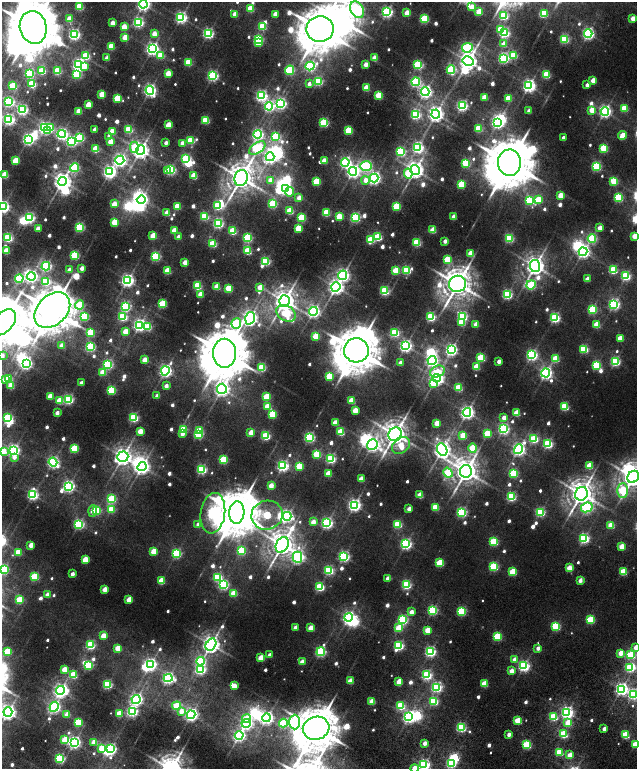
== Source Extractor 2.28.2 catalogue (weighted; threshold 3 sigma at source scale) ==
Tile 11 of 4 x 4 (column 3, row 3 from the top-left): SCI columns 2778-4047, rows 1761-3293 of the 5576 x 6577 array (HDU 1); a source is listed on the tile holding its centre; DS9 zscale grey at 2 x 2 block average (1 PNG px = mean of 2 x 2 image px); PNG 639 x 771 px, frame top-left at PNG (2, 2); each listed source drawn as its Kron ellipse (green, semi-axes under 4 px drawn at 4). Shown black and unused: <1% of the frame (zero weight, under 2 of 6 exposures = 9% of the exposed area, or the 3 px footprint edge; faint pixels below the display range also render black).
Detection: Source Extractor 2.28.2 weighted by HDU 2 'WHT'; one run over the whole footprint, this tile lists its part. Background 0.0104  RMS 0.0064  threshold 0.0261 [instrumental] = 3 sigma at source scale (4.09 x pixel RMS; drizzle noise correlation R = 1.36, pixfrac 0.8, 0.0396/0.0396 arcsec/px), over >= 5 px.
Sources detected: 805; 27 too faint to see at this stretch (2 x 2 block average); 44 inside a brighter object's white glare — neither listed nor drawn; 4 inside a brighter listed object's ellipse — not listed separately; of the other 730, all 500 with FLUX_AUTO >= 12.5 (the completeness limit of this list) listed and drawn (230 fainter detections not listed), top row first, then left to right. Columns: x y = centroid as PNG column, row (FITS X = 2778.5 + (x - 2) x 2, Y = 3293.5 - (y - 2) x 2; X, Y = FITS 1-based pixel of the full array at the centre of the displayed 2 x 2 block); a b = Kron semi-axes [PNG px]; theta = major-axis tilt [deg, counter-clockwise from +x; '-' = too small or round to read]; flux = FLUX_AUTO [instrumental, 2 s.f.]
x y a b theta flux
143 4 4 4 - 480
79 6 3 3 - 100
472 7 3 3 - 27
250 8 3 3 - 75
357 10 9 6 -59 370
387 12 4 4 - 320
479 12 3 3 - 65
407 13 3 3 - 41
235 14 3 3 - 35
275 14 3 3 - 26
544 14 4 3 - 63
504 16 4 4 - 160
181 17 4 4 - 370
69 19 3 3 - 42
424 19 3 3 - 140
633 19 3 2 - 26
138 22 4 4 - 240
113 23 3 3 - 29
262 26 3 3 - 110
33 27 16 13 -76 12000
124 27 3 3 - 44
320 29 13 13 - 7300
500 29 3 3 - 59
208 33 4 3 - 280
504 33 4 3 - 240
74 34 4 4 - 330
154 34 3 3 - 28
588 34 4 4 - 380
125 37 3 3 - 44
258 39 3 3 - 160
564 39 3 3 - 160
258 43 3 3 - 41
504 44 3 3 - 30
111 46 3 3 - 80
467 48 5 5 - 260
152 49 4 4 - 480
161 55 3 3 - 67
514 55 3 3 - 95
86 56 4 3 - 96
107 58 3 3 - 22
374 58 3 3 - 38
503 58 4 3 - 310
468 61 6 4 -31 1100
188 62 3 3 - 97
79 64 4 4 - 400
366 64 3 2 - 22
418 65 3 3 - 190
85 66 4 3 - 17
310 66 4 4 - 270
289 70 5 3 - 180
451 70 4 4 - 130
42 71 3 3 - 95
57 71 3 3 - 120
29 73 3 3 - 170
168 73 3 3 - 43
77 74 4 3 - 140
546 75 3 3 - 100
213 76 4 4 - 290
318 81 3 3 - 180
593 81 3 3 - 34
416 82 4 4 - 220
32 84 3 3 - 130
309 84 3 2 - 13
587 85 3 2 - 15
13 86 3 3 - 110
529 86 4 4 - 500
366 88 3 3 - 51
150 90 4 4 - 450
425 92 4 4 - 480
102 94 3 3 - 59
379 95 3 3 - 82
261 96 4 4 - 320
485 97 3 3 - 53
117 98 3 3 - 85
508 98 3 3 - 46
9 102 4 4 - 250
281 104 4 4 - 340
88 105 3 3 - 50
269 106 4 4 - 290
462 106 4 3 - 320
624 108 3 3 - 87
22 110 4 4 - 290
592 110 3 3 - 47
79 111 3 3 - 47
529 111 3 2 - 20
605 111 4 4 - 450
416 114 4 4 - 210
436 114 4 4 - 800
9 119 4 4 - 350
206 120 4 3 - 99
497 122 4 3 - 460
324 123 3 3 - 170
169 125 3 3 - 56
44 128 4 3 - 360
51 128 4 3 - 62
479 128 3 3 - 86
95 129 3 2 - 17
129 129 3 3 - 130
349 130 3 3 - 100
47 131 3 3 - 40
112 131 3 3 - 59
62 134 4 4 - 350
258 134 4 4 - 330
109 136 3 3 - 16
622 136 4 3 - 53
275 137 4 4 - 120
79 138 4 3 - 160
563 138 3 2 - 15
28 139 4 3 - 330
191 140 3 3 - 100
110 141 3 3 - 35
71 142 4 4 - 240
166 143 3 2 - 13
182 143 3 3 - 18
134 147 5 4 - 73
418 147 4 4 - 340
257 148 9 5 36 270
604 148 3 3 - 110
95 149 3 3 - 74
140 150 5 4 - 990
401 151 4 3 - 190
270 157 4 4 - 490
186 159 3 3 - 150
120 160 4 4 - 470
15 161 3 3 - 65
324 161 3 3 - 40
345 162 4 4 - 300
466 163 3 3 - 150
509 163 13 11 88 11000
366 166 6 4 -3 250
596 166 3 3 - 190
75 168 4 4 - 160
170 170 3 3 - 210
415 170 5 4 - 1000
167 171 3 2 - 20
353 171 4 4 - 540
110 172 4 4 - 480
408 173 5 3 - 68
5 175 3 3 - 71
194 176 3 3 - 64
241 178 8 6 73 2700
374 178 4 4 - 450
271 180 3 3 - 37
365 180 4 3 - 20
62 181 4 4 - 1000
316 181 3 3 - 92
614 181 3 3 - 100
461 184 3 3 - 87
286 189 3 3 - 320
290 192 4 3 - 40
560 196 3 3 - 44
299 198 3 3 - 26
618 198 3 3 - 140
141 200 4 4 - 420
530 200 4 3 - 150
538 200 4 3 - 70
114 204 3 3 - 36
272 204 3 3 - 120
177 206 3 3 - 80
218 206 4 3 - 140
396 206 3 3 - 110
3 207 4 4 - 450
290 211 3 3 - 76
167 213 3 3 - 38
326 213 3 3 - 100
205 216 3 3 - 140
339 217 3 3 - 67
355 217 4 3 - 220
454 217 3 3 - 29
29 218 4 3 - 290
301 218 3 3 - 110
114 222 3 3 - 48
218 223 4 4 - 240
80 227 3 3 - 190
298 228 3 3 - 58
600 228 3 3 - 20
38 229 3 3 - 27
433 230 3 3 - 57
174 231 3 3 - 47
233 231 3 3 - 97
153 236 3 3 - 53
635 236 3 3 - 43
179 237 3 2 - 19
378 237 3 3 - 110
8 238 3 3 - 180
247 238 3 3 - 180
509 238 3 3 - 170
592 239 4 3 - 160
371 240 4 3 - 99
445 241 3 2 - 14
417 242 3 3 - 120
213 244 3 3 - 100
6 251 3 3 - 52
248 251 4 3 - 96
583 252 4 4 - 490
470 254 3 3 - 45
75 255 3 3 - 160
156 256 3 3 - 180
447 260 3 3 - 76
265 261 3 3 - 180
185 262 3 3 - 32
46 266 4 4 - 270
535 266 6 5 - 1300
82 268 3 3 - 20
70 270 3 3 - 24
396 270 3 3 - 81
407 270 4 3 - 140
613 270 3 3 - 140
167 271 3 3 - 66
343 275 5 4 - 440
31 276 4 4 - 410
626 276 4 3 - 200
19 278 4 4 - 200
587 279 3 2 - 25
127 280 4 4 - 490
46 281 4 4 - 150
458 284 8 8 - 3100
531 285 5 4 - 150
197 286 3 3 - 130
217 287 3 3 - 47
260 287 3 3 - 41
336 287 5 4 - 740
229 288 3 3 - 70
384 291 3 3 - 180
201 294 3 3 - 41
507 294 4 3 - 240
284 301 5 5 - 1600
162 304 3 3 - 120
614 304 4 4 - 330
79 305 5 4 - 98
126 306 4 3 - 220
592 309 3 3 - 150
52 310 20 14 44 8300
313 311 4 4 - 460
286 313 10 7 -32 170
84 316 4 4 - 160
123 317 4 4 - 160
431 317 3 3 - 180
462 317 4 4 - 220
250 318 6 4 75 800
555 318 4 3 - 250
3 322 15 9 47 6700
236 323 5 5 - 180
462 323 3 3 - 53
476 324 3 3 - 27
139 325 4 4 - 430
597 325 3 3 - 59
148 327 3 3 - 80
90 332 3 3 - 100
125 332 3 3 - 45
395 332 3 3 - 160
316 336 3 3 - 70
620 338 3 3 - 39
62 345 3 3 - 21
406 346 4 4 - 420
90 347 3 3 - 200
584 349 3 3 - 130
356 350 12 12 - 8300
451 350 4 4 - 410
224 353 14 11 -90 11000
532 355 4 4 - 340
2 356 3 3 - 16
481 358 3 3 - 110
556 359 4 3 - 78
145 360 3 3 - 35
432 360 4 4 - 360
499 361 3 2 - 17
615 362 3 3 - 210
400 363 3 2 - 17
26 364 4 3 - 370
108 365 4 3 - 220
596 365 3 3 - 130
262 367 4 3 - 130
476 367 3 3 - 58
165 371 4 4 - 450
437 371 8 5 23 38
103 372 3 3 - 53
546 373 4 4 - 480
329 376 3 3 - 81
9 378 3 3 - 33
436 378 4 4 - 720
6 380 3 3 - 54
81 383 3 2 - 15
433 383 4 3 - 50
11 386 4 3 - 48
166 386 3 3 - 17
459 387 3 3 - 94
222 389 5 5 - 700
111 390 3 3 - 130
50 396 3 3 - 43
157 396 3 2 - 17
266 397 3 3 - 81
68 399 4 3 - 220
352 400 3 3 - 61
59 401 3 3 - 55
268 406 3 3 - 65
564 406 3 3 - 130
355 411 3 3 - 44
467 412 4 4 - 580
57 413 3 2 - 17
516 413 3 3 - 56
272 414 3 3 - 110
7 418 3 3 - 130
134 418 3 3 - 190
504 418 3 3 - 19
335 423 3 3 - 34
437 423 3 3 - 47
503 429 4 4 - 290
183 430 3 3 - 99
140 431 3 3 - 36
200 431 3 3 - 63
341 432 3 3 - 94
251 433 3 3 - 39
182 434 3 3 - 13
198 434 3 3 - 140
395 434 7 6 - 2100
487 434 3 3 - 77
463 435 3 3 - 59
266 436 3 3 - 160
309 437 3 3 - 260
534 439 4 3 - 140
548 444 4 3 - 210
372 445 5 5 - 480
401 445 10 7 40 49
473 448 5 3 - 84
74 449 3 3 - 130
518 449 5 4 - 490
14 450 4 4 - 360
442 450 6 5 - 1000
3 451 4 3 - 39
317 454 3 3 - 120
14 457 3 3 - 14
123 457 6 5 - 1000
331 459 4 3 - 220
223 460 3 3 - 120
53 462 4 4 - 320
283 466 4 4 - 330
299 466 3 3 - 77
589 466 3 3 - 66
142 467 5 4 - 690
202 469 3 3 - 220
466 471 6 6 - 2000
448 473 5 4 - 99
513 473 3 3 - 130
328 474 3 3 - 43
633 477 6 5 - 2200
361 479 3 3 - 34
68 486 4 4 - 380
271 486 3 3 - 31
623 491 7 5 88 110
581 494 7 6 - 2100
33 495 4 4 - 280
420 495 3 3 - 44
511 497 3 3 - 190
111 499 4 3 - 130
354 505 4 4 - 440
435 507 3 3 - 87
587 507 6 4 27 240
111 509 3 3 - 88
409 509 3 2 - 21
96 510 3 3 - 140
93 511 6 3 86 18
237 512 11 7 85 8400
462 512 3 3 - 250
540 512 3 3 - 190
213 513 20 12 82 440
267 515 15 14 - 130
287 516 4 4 - 330
313 522 3 3 - 28
327 523 4 4 - 330
79 524 4 3 - 250
198 524 3 3 - 14
398 524 3 3 - 120
611 525 3 3 - 64
584 538 4 3 - 250
494 541 3 3 - 130
406 544 4 4 - 340
31 545 3 3 - 29
282 545 8 6 62 2100
622 547 3 3 - 43
154 551 3 3 - 51
241 551 3 3 - 120
18 552 3 3 - 59
176 553 4 3 - 180
344 556 4 4 - 300
297 557 5 5 - 440
85 560 3 3 - 57
440 563 3 3 - 87
494 567 3 3 - 160
569 568 3 3 - 42
4 569 3 3 - 210
329 570 4 3 - 180
513 572 3 3 - 78
623 572 3 3 - 81
72 574 3 2 - 14
34 577 3 3 - 120
218 577 4 3 - 160
387 578 3 2 - 13
580 580 3 2 - 18
161 581 3 3 - 70
223 585 4 4 - 250
406 585 3 3 - 190
320 587 3 3 - 160
105 589 3 3 - 32
234 593 3 3 - 55
47 595 3 3 - 24
19 600 3 3 - 83
129 600 3 3 - 44
433 610 3 3 - 210
461 611 3 3 - 150
411 612 3 3 - 21
348 617 4 3 - 420
403 620 4 3 - 220
590 620 3 3 - 120
556 626 3 3 - 150
295 627 3 2 - 18
311 628 3 3 - 44
399 628 3 3 - 78
428 630 3 3 - 52
103 636 3 3 - 35
497 636 3 3 - 120
211 644 6 5 - 1100
90 645 4 3 - 180
399 645 3 3 - 200
636 647 3 3 - 25
118 648 3 3 - 49
538 648 3 2 - 14
7 652 3 3 - 97
321 652 4 3 - 250
430 652 4 4 - 290
621 653 3 3 - 33
270 655 3 2 - 17
631 655 3 3 - 130
261 658 3 3 - 51
514 659 3 3 - 17
201 661 4 4 - 160
302 662 3 3 - 23
150 664 4 4 - 430
88 665 3 3 - 170
524 666 4 4 - 330
629 668 3 3 - 110
64 669 3 3 - 42
200 669 4 4 - 290
511 671 3 3 - 26
73 675 3 3 - 90
427 675 4 3 - 230
168 678 4 4 - 380
350 681 3 3 - 36
399 682 4 3 - 44
107 684 3 3 - 190
484 684 3 3 - 63
234 686 3 3 - 39
436 687 4 4 - 280
621 689 4 4 - 430
60 690 4 4 - 620
633 694 4 4 - 290
136 699 4 4 - 460
372 701 3 3 - 51
434 701 3 3 - 160
176 706 4 3 - 83
401 706 4 3 - 130
54 707 5 4 - 420
132 711 4 4 - 300
181 711 4 3 - 19
8 712 5 4 - 730
567 712 4 4 - 430
67 714 3 3 - 34
119 714 3 3 - 52
191 715 4 4 - 460
409 717 4 4 - 450
553 717 3 3 - 110
246 718 4 3 - 40
267 718 4 4 - 460
518 721 3 3 - 68
78 722 3 3 - 97
295 722 7 5 -90 300
246 723 4 4 - 420
283 723 4 4 - 140
568 723 3 3 - 52
461 727 3 3 - 200
316 728 13 11 18 7400
604 729 3 2 - 15
509 734 3 2 - 16
563 734 3 3 - 130
239 735 4 4 - 370
625 735 3 3 - 94
65 740 3 3 - 74
74 742 4 4 - 440
94 742 3 3 - 34
425 743 3 2 - 21
635 744 3 3 - 55
527 745 3 3 - 140
102 748 4 4 - 62
110 749 4 3 - 340
559 752 3 3 - 93
570 755 3 3 - 36
60 758 3 3 - 190
451 763 3 3 - 210
424 765 4 4 - 370
414 768 4 2 - 31
Isophote crosses this tile's border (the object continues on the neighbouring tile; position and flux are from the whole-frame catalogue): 16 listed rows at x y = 143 4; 357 10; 33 27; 3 207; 635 236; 3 322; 2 356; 3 451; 633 477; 4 569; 636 647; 633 694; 8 712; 635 744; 424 765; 414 768